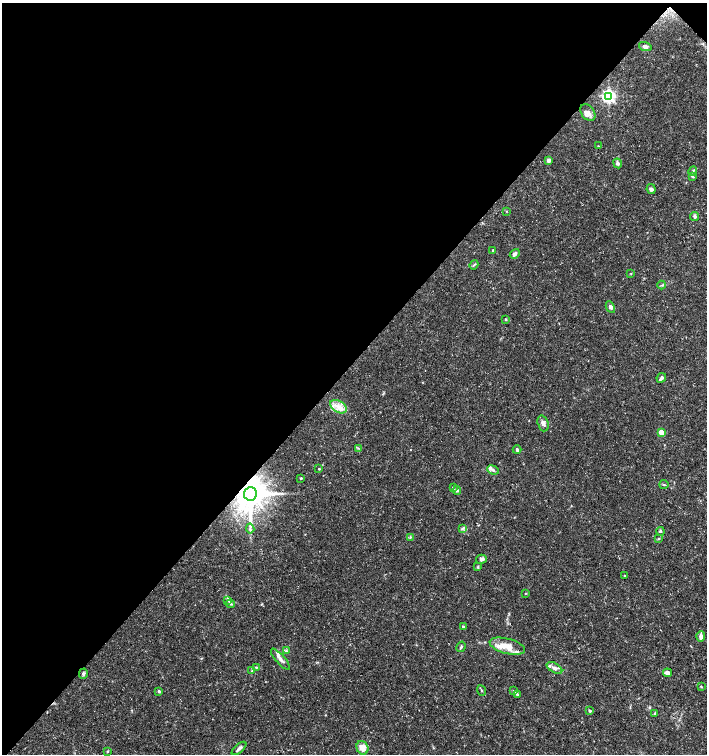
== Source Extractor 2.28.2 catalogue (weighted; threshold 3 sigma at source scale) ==
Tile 2 of 4 x 4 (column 2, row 1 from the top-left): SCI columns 1573-2981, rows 4523-6026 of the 6027 x 6026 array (HDU 1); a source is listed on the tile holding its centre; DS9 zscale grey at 2 x 2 block average (1 PNG px = mean of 2 x 2 image px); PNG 709 x 756 px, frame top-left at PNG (2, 3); each listed source drawn as its Kron ellipse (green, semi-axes under 4 px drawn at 4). Shown black and unused: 48% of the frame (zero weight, under 3 of 5 exposures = <1% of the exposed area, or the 3 px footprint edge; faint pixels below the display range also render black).
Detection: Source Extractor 2.28.2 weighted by HDU 2 'WHT'; one run over the whole footprint, this tile lists its part. Background 0.0289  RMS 0.0022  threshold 0.00999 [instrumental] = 3 sigma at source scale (4.5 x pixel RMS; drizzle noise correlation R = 1.50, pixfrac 1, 0.0396/0.0396 arcsec/px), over >= 5 px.
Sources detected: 68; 5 inside a brighter listed object's ellipse — not listed separately; the other 63 listed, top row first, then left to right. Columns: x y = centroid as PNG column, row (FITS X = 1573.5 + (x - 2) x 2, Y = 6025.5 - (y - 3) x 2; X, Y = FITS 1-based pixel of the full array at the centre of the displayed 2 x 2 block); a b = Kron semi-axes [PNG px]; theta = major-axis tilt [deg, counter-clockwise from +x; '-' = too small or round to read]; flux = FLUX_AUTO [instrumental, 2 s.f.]
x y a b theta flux
645 47 6 4 -18 2
608 96 4 4 - 130
588 112 9 6 -53 2.4
598 146 3 2 - 0.29
548 160 3 3 - 2.4
618 163 5 4 - 1.3
693 171 5 3 - 0.71
693 176 4 3 - 0.52
651 189 5 4 - 1.3
506 211 3 2 - 0.27
695 216 4 3 - 1.2
493 250 2 2 - 0.63
515 254 5 4 - 1.4
474 265 4 2 - 0.49
631 273 3 2 - 0.31
662 285 4 2 - 0.52
610 307 6 4 -62 1.3
506 319 3 3 - 0.52
661 378 5 3 - 1.7
338 407 9 5 -32 3.9
543 423 8 5 -72 1.8
661 432 3 3 - 8.1
358 448 3 2 - 0.41
517 450 4 3 - 0.92
319 469 2 2 - 0.49
493 470 6 4 -22 1.4
301 478 2 2 - 0.62
664 485 4 2 - 0.51
453 488 4 3 - 0.56
457 490 4 4 - 0.8
250 494 7 6 - 1400
250 528 5 2 - 0.83
463 528 4 2 - 0.59
660 531 4 3 - 0.78
410 537 3 2 - 0.44
659 538 3 2 - 0.41
481 559 5 4 - 1.4
478 567 4 3 - 0.57
625 576 3 2 - 0.43
525 593 2 2 - 0.34
228 600 3 2 - 0.58
231 604 4 3 - 0.78
463 627 4 3 - 0.7
701 636 5 4 - 2.4
507 646 18 7 -14 8.3
461 647 5 3 - 0.73
286 651 4 3 - 0.71
280 659 13 4 -49 2.6
256 667 3 2 - 0.36
554 668 8 4 -30 2.1
252 671 3 2 - 0.34
667 673 4 3 - 2.6
83 674 5 3 - 1
701 686 3 3 - 0.4
481 690 6 2 -68 0.57
159 691 4 3 - 0.68
514 691 3 3 - 0.57
517 694 4 4 - 0.73
590 711 4 3 - 0.6
655 714 4 3 - 0.81
239 748 9 3 41 1.5
362 748 7 5 -65 5.2
108 751 3 2 - 0.34
Overlapping masked pixels (flux is a lower limit): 1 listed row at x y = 250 494